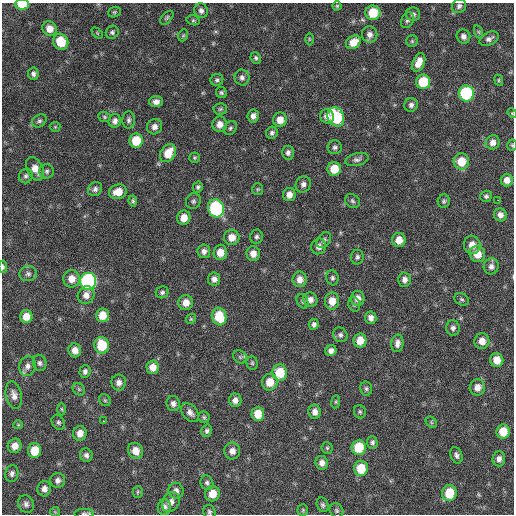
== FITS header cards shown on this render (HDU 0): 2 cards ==
NAXIS1  =                  512 / Axis length
NAXIS2  =                  512 / Axis length

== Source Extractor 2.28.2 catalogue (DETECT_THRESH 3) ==
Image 512 x 512 px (HDU 0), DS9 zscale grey, 1 PNG px = 1 image px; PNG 516 x 516 px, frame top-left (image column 1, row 512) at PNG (2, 3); each listed source drawn as its Kron ellipse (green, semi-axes under 4 px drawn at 4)
Background 144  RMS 13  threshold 37.6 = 3 sigma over >= 5 px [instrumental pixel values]
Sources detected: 180; all 180 listed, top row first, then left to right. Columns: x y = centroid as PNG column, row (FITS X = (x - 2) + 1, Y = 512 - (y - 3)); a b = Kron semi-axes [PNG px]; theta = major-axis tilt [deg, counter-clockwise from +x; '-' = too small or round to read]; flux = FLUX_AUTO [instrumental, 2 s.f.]
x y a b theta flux
22 4 7 5 -2 19000
337 6 4 4 - 1000
459 6 8 6 47 2700
201 11 7 6 - 3200
114 12 6 5 - 1400
373 13 7 7 - 22000
413 14 7 7 - 2800
167 18 8 5 46 1700
193 20 7 5 -15 1400
407 20 8 6 66 2200
50 29 7 7 - 7700
112 32 7 6 - 1900
479 32 6 4 -71 1200
97 33 6 4 -45 970
370 34 8 7 - 4400
183 35 6 4 69 1200
463 36 7 6 - 3700
309 39 6 4 -89 1100
489 39 10 6 26 3600
412 41 5 5 - 1300
61 42 8 7 - 21000
353 42 8 6 31 10000
256 58 6 5 - 1600
419 62 10 6 66 8200
33 74 6 5 - 2400
242 77 8 7 - 3200
217 80 6 6 - 1800
499 80 6 4 -64 1100
423 82 7 7 - 30000
221 93 6 5 - 1600
466 94 8 7 - 89000
156 102 7 5 -1 4100
411 105 7 6 - 3000
220 109 7 5 3 1500
512 113 5 4 - 840
253 116 6 6 - 4000
327 116 7 7 - 4900
104 117 6 5 - 1400
336 117 10 8 -64 55000
129 120 8 6 87 2600
280 120 7 7 - 8600
39 121 8 6 34 2000
115 121 7 6 - 3600
220 124 8 7 - 6100
55 127 5 5 - 1100
154 127 8 7 - 4200
230 128 7 6 - 1800
272 133 6 5 - 2400
136 141 7 6 - 23000
493 142 7 7 - 5300
512 145 5 4 - 1100
335 147 7 7 - 2500
168 153 10 7 56 15000
288 153 7 6 - 2800
194 158 5 5 - 1200
357 159 12 6 13 3000
461 161 8 8 - 16000
35 169 12 8 -62 8800
334 169 7 6 - 16000
47 171 7 7 - 2400
26 176 7 7 - 2200
507 180 6 6 - 5600
303 184 8 7 - 3400
198 187 6 5 - 1700
95 189 8 6 43 2900
258 189 6 5 - 1300
118 192 9 7 16 11000
289 195 7 6 - 5600
486 196 6 5 - 1800
498 200 2 2 - 2800
133 201 5 4 - 1500
193 201 8 7 - 2200
352 201 8 6 -37 2200
444 201 7 6 - 1700
216 208 9 8 - 110000
500 215 6 6 - 4300
184 218 7 6 - 9500
232 237 7 7 - 7700
256 237 7 6 - 2100
324 240 9 6 52 2200
399 240 7 7 - 9000
472 245 9 8 - 7500
319 246 8 7 - 4400
204 251 7 6 - 3400
220 252 8 7 - 10000
253 254 7 7 - 6900
477 254 8 7 - 12000
357 257 7 6 - 2300
491 266 8 7 - 3500
3 267 6 3 -85 1600
28 274 9 7 7 2900
332 278 7 6 - 2100
72 279 9 8 - 8600
214 279 6 6 - 4100
300 279 8 7 - 6600
405 280 7 6 - 3900
88 281 8 8 - 190000
162 292 6 6 - 2200
86 295 9 8 - 5400
358 298 7 7 - 5800
462 299 8 5 -25 1700
310 300 7 7 - 4600
302 301 7 5 -65 1900
332 301 8 7 - 9700
186 303 7 7 - 8000
354 304 7 5 -75 1800
102 315 7 6 - 12000
219 316 9 7 -72 25000
26 317 6 6 - 10000
371 318 6 5 - 4000
191 319 5 4 - 1100
314 324 5 5 - 2400
453 328 8 6 -81 3000
340 335 8 7 - 2500
360 341 7 6 - 12000
482 341 8 7 - 7800
397 343 9 6 81 4100
102 345 8 7 - 27000
75 350 7 6 - 6300
331 351 6 5 - 3900
240 357 7 6 - 1900
497 360 7 6 - 11000
40 363 8 6 -76 2600
252 363 7 5 -88 1500
27 366 10 8 73 4400
153 367 7 6 - 7700
85 371 6 5 - 2700
280 373 8 7 - 23000
119 382 8 7 - 4300
270 382 8 8 - 12000
477 387 8 7 - 6700
79 389 7 5 -46 1600
366 389 7 6 - 1800
14 395 14 8 -78 5500
105 400 6 5 - 1500
235 400 7 6 - 4600
336 402 6 3 82 1000
173 404 7 6 - 3400
62 409 6 4 -88 1100
315 412 7 6 - 5100
360 412 6 6 - 1600
190 413 11 7 -49 4200
258 414 7 6 - 12000
204 417 6 5 - 1500
104 421 3 2 - 1900
58 422 8 6 -57 2100
431 422 6 4 -47 1300
18 425 5 4 - 960
207 431 6 5 - 2100
503 432 7 6 - 15000
80 433 7 6 - 7200
372 442 6 5 - 2000
15 446 7 6 - 6500
359 447 7 7 - 25000
327 448 6 5 - 1300
34 451 7 6 - 16000
135 451 8 7 - 8900
232 451 8 8 - 5500
86 455 7 6 - 2900
456 455 8 5 -69 2700
499 459 7 6 - 3900
322 463 7 6 - 4800
361 468 7 7 - 21000
12 473 8 6 79 2900
58 480 7 7 - 3400
207 483 7 6 - 2200
44 489 7 6 - 4500
176 491 8 7 - 3700
138 492 5 5 - 1300
449 493 8 7 - 23000
213 494 8 7 - 10000
171 502 10 8 62 5200
26 504 9 7 -63 3100
323 505 7 5 -69 2000
164 507 8 6 87 3500
303 510 6 5 - 1200
336 510 7 6 - 1900
55 512 5 5 - 1000
209 512 7 6 - 1800
84 513 10 4 1 1900
At the frame edge (FLAGS 8, measured only in part): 7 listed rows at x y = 22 4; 512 113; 512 145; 491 266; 3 267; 209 512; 84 513